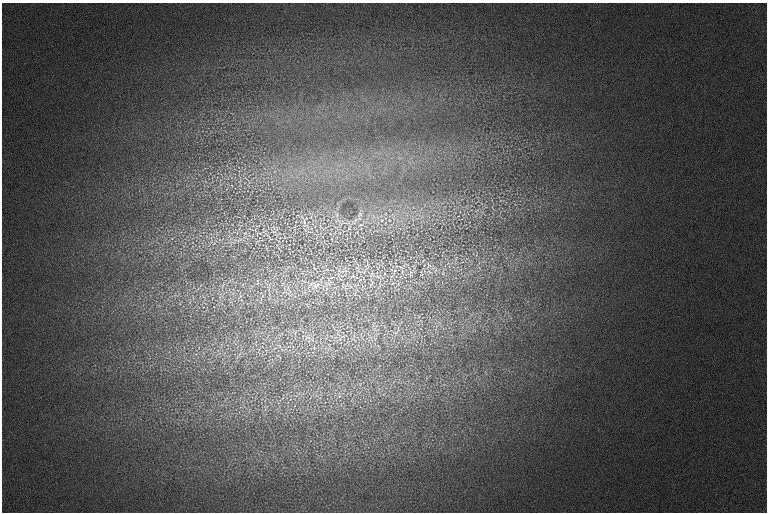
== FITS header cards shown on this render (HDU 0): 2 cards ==
NAXIS1  =                  765 /
NAXIS2  =                  510 /

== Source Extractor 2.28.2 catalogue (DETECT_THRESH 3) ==
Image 765 x 510 px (HDU 0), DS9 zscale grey, 1 PNG px = 1 image px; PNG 769 x 514 px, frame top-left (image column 1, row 510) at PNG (2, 3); no overlay
Background 116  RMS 13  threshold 38.3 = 3 sigma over >= 5 px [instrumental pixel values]
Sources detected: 25; all 25 listed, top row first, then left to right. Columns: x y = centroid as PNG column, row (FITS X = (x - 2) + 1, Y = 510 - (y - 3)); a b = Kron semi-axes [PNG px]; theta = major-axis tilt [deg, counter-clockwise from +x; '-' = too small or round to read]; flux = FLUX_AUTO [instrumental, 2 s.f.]
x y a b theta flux
337 215 7 4 -72 2000
304 221 10 4 -82 3000
355 221 16 4 56 5100
361 225 8 4 8 1900
274 231 9 4 -8 2300
245 233 6 5 - 1800
269 237 16 4 -44 3200
357 268 6 4 -20 1500
327 269 6 4 -2 1500
340 271 15 6 -18 5700
394 271 12 3 79 2400
360 272 8 3 -19 1500
372 274 10 6 56 3500
411 274 9 3 77 1800
352 276 9 6 50 3000
378 277 8 5 -28 2600
304 281 11 4 -24 2800
257 282 9 4 81 1400
371 284 11 4 51 2500
316 285 27 12 20 20000
346 286 15 8 60 6300
289 290 22 5 -80 6300
343 336 7 5 0 2400
307 337 10 6 -17 4000
279 346 8 3 -45 1600